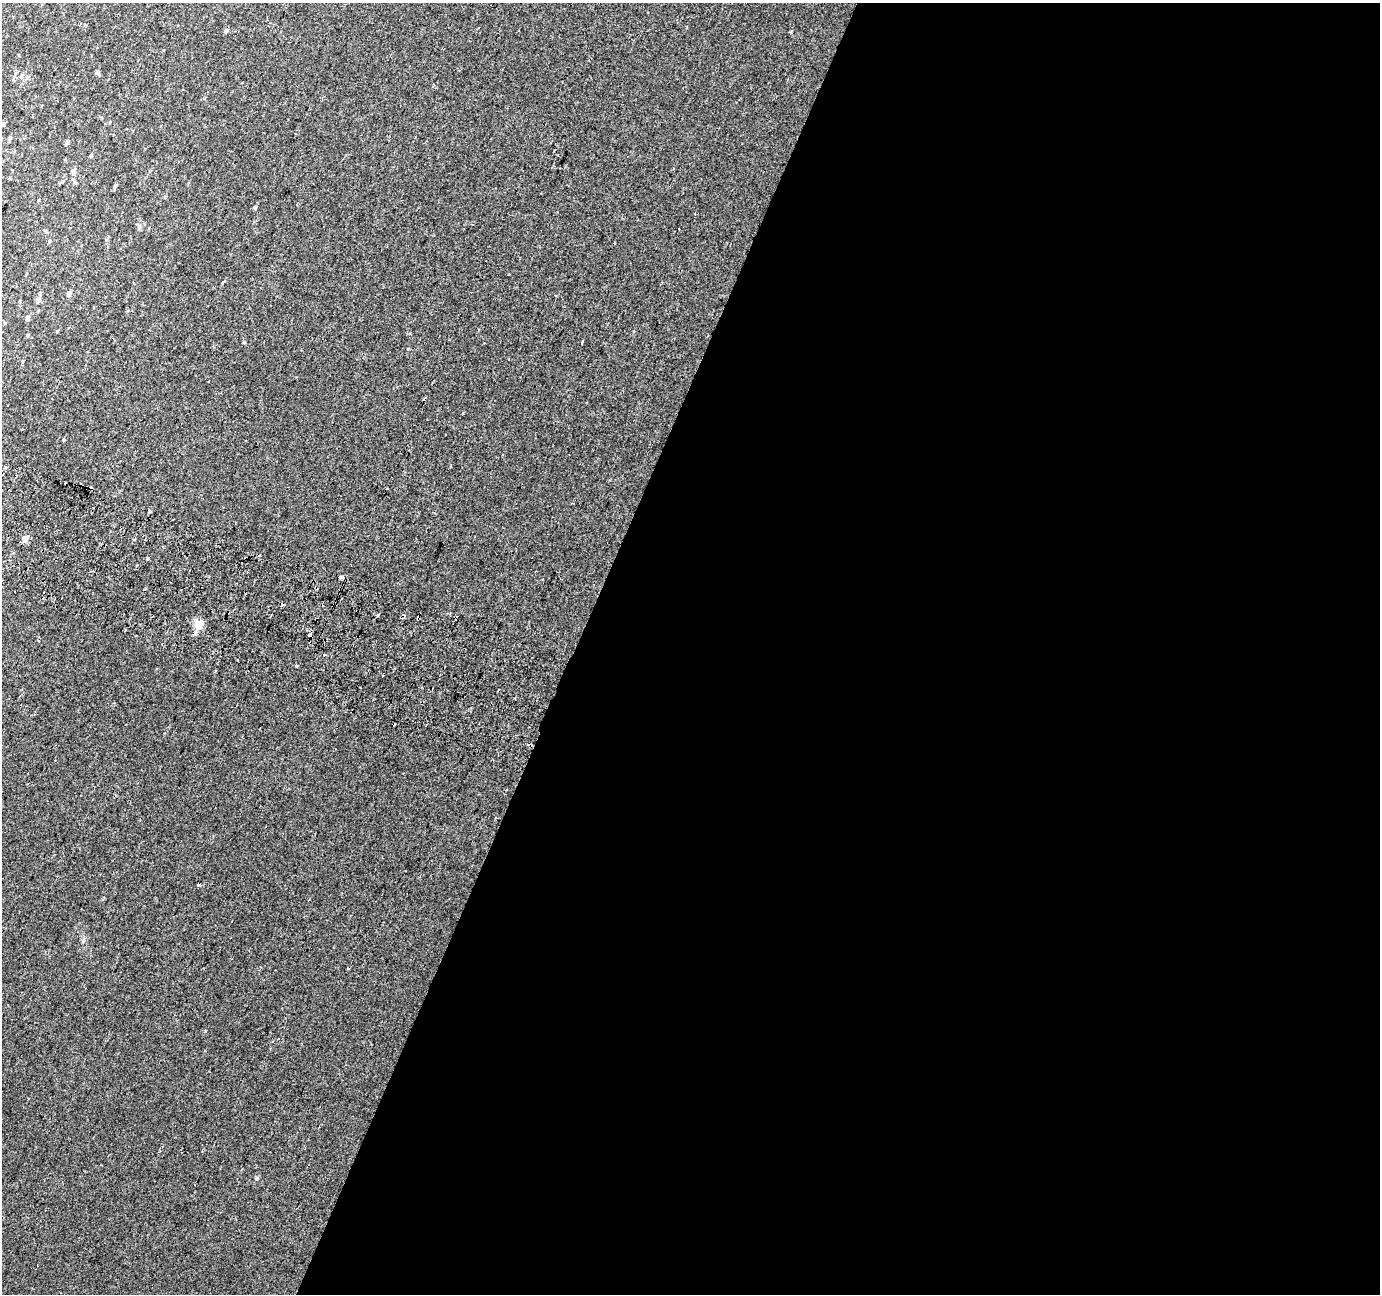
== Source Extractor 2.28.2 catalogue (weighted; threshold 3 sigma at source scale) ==
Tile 12 of 4 x 4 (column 4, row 3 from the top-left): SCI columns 4160-5537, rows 1610-2901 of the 5553 x 5738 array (HDU 1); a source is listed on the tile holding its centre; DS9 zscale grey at full resolution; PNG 1382 x 1296 px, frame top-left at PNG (2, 3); no overlay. Shown black and unused: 58% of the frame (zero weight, under 2 of 3 exposures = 2% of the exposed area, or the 3 px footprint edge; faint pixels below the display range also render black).
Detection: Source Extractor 2.28.2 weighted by HDU 2 'WHT'; one run over the whole footprint, this tile lists its part. Background 0.0202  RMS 0.0046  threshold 0.0206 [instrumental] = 3 sigma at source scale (4.5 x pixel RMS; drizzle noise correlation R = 1.50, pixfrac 1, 0.0396/0.0396 arcsec/px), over >= 5 px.
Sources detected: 39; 12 cosmic-ray / hot-pixel residue — not listed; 1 inside a brighter listed object's ellipse — not listed separately; the other 26 listed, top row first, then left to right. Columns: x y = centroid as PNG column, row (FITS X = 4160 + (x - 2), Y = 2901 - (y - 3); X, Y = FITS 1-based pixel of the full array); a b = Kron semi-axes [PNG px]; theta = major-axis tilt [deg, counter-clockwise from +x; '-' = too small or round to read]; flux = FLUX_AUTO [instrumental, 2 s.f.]
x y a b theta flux
226 30 5 5 - 0.91
97 72 8 4 -60 0.88
3 124 5 4 - 0.57
9 138 5 4 - 0.85
67 142 5 4 - 0.9
91 155 5 4 - 0.62
73 172 7 5 81 1.6
115 186 7 4 63 0.73
255 207 4 4 - 0.8
49 241 5 3 - 0.4
224 282 4 3 - 3
69 293 5 4 - 1.7
38 300 8 5 63 1.3
28 318 5 4 - 1.1
582 342 4 3 - 3.2
2 470 4 2 - 0.45
25 539 4 4 - 4.6
148 558 3 3 - 1
342 577 4 3 - 5.2
145 589 3 2 - 1.3
377 615 3 3 - 0.96
198 624 5 5 - 19
309 634 4 3 - 1.8
325 655 3 2 - 0.39
296 666 3 3 - 0.51
198 885 3 3 - 1.4
Isophote crosses this tile's border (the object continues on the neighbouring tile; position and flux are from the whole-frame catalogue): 1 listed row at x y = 2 470
Unlisted compact peaks at least as high as the median listed source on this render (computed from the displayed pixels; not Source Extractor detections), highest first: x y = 205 1031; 244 342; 83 941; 463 413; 408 349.